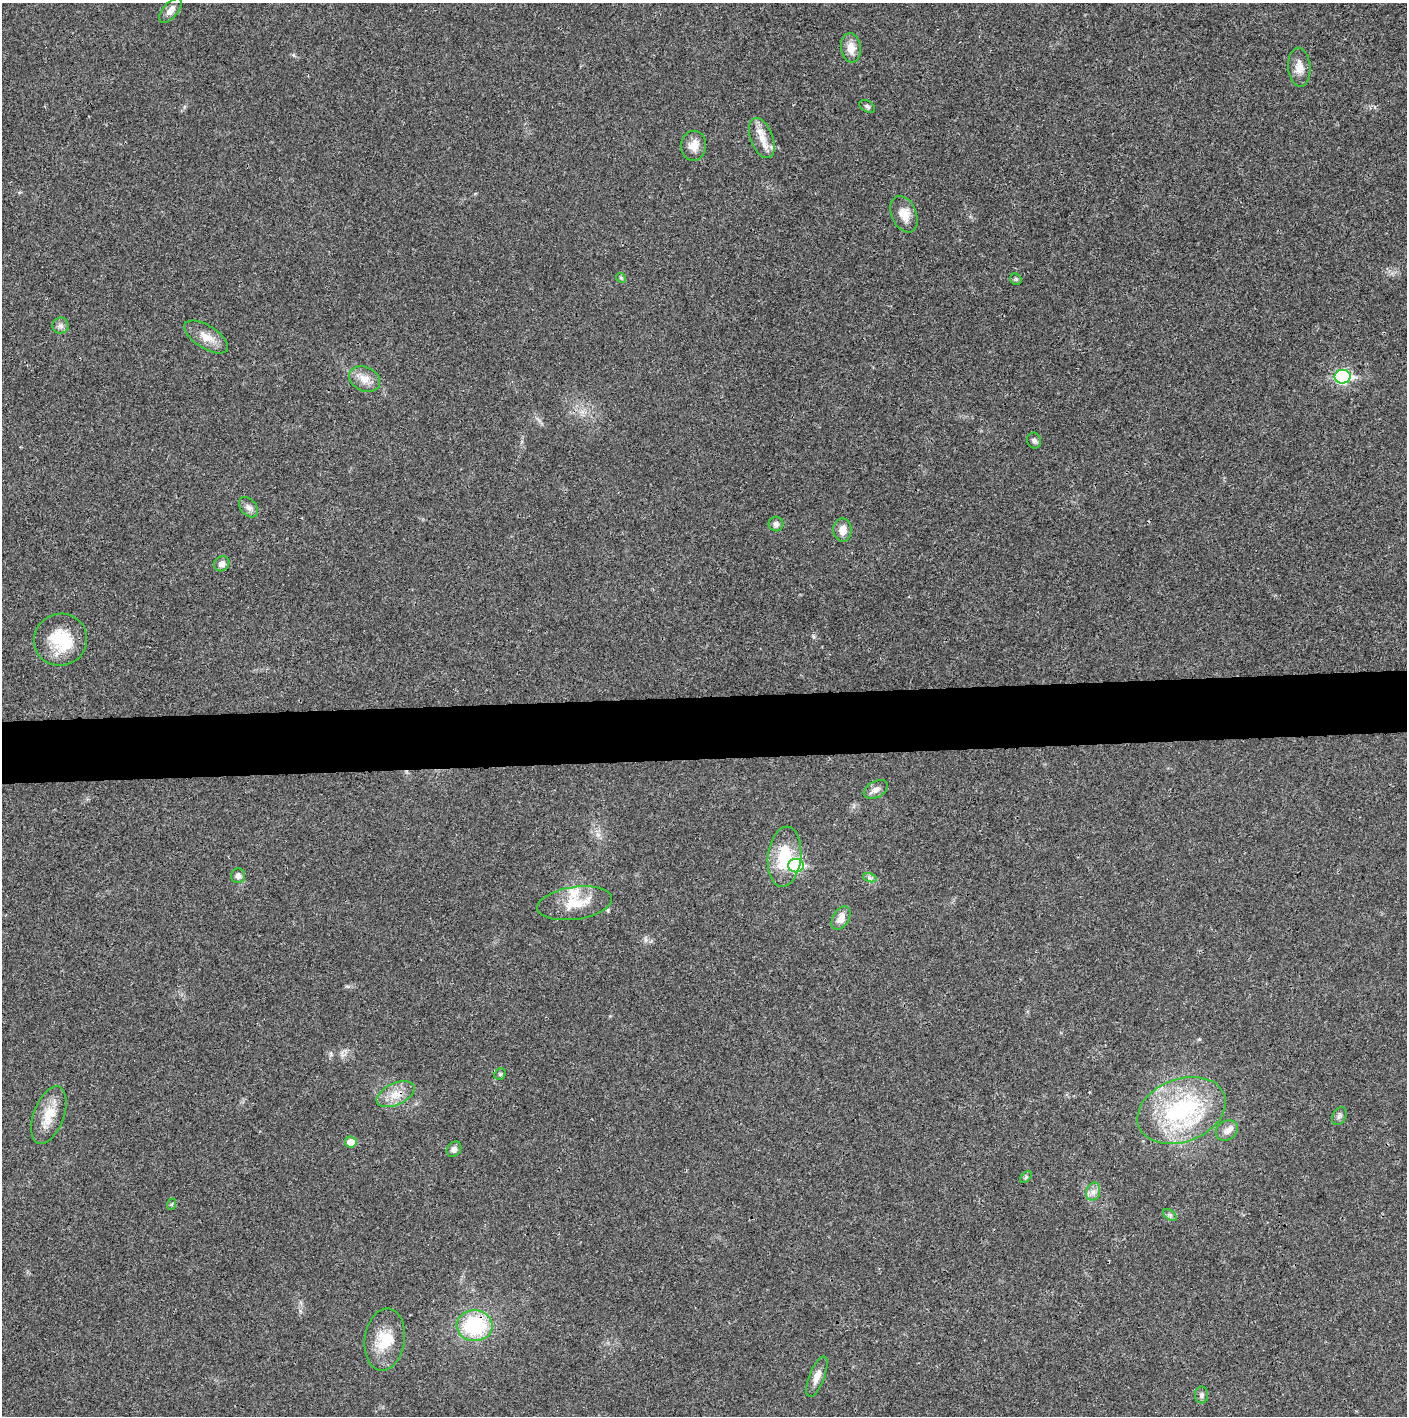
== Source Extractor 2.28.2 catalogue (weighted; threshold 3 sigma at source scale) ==
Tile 5 of 3 x 3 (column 2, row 2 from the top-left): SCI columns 1409-2813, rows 1417-2830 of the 4219 x 4245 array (HDU 1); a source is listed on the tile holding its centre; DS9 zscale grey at full resolution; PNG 1409 x 1418 px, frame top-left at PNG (2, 3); each listed source drawn as its Kron ellipse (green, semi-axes under 4 px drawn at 4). Shown black and unused: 4% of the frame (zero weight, under 3 of 4 exposures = <1% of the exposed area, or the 3 px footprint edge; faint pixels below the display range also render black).
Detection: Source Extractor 2.28.2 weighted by HDU 2 'WHT'; one run over the whole footprint, this tile lists its part. Background 0.0195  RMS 0.0041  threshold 0.0186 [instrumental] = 3 sigma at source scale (4.5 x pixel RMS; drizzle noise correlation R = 1.50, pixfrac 1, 0.05/0.05 arcsec/px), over >= 5 px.
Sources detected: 45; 3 inside a brighter listed object's ellipse — not listed separately; the other 42 listed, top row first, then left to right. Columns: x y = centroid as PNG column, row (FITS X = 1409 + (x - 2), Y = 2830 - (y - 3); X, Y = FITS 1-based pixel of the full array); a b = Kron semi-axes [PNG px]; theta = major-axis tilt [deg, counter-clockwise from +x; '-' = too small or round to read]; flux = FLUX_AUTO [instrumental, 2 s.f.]
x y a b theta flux
171 10 15 7 49 2.8
851 48 14 10 -83 4.3
1299 67 19 11 -85 4.2
867 106 8 5 -33 0.97
762 138 21 11 -69 5.6
694 146 15 12 82 4.3
904 214 19 12 -67 5.7
621 278 5 4 - 0.49
1016 279 6 5 - 0.65
60 326 8 8 - 1.5
206 337 25 11 -32 5.6
1343 377 8 7 - 59
364 379 16 12 -25 4.6
1034 441 8 7 - 1.1
248 507 11 7 -49 1.9
776 524 7 7 - 1.4
842 530 11 9 90 3.8
222 564 8 7 - 2.1
60 640 27 26 - 17
876 789 13 8 28 2.4
785 857 30 16 84 17
796 866 7 6 - 30
238 876 7 7 - 1.6
870 878 7 4 -18 0.92
575 903 38 16 8 11
841 918 13 8 58 3.5
500 1074 6 5 - 0.68
395 1094 20 11 24 5.8
1181 1110 46 31 20 53
49 1115 30 15 70 9.3
1339 1116 9 6 62 1.3
1227 1130 12 9 36 2.7
351 1142 6 5 - 5.4
454 1149 8 6 51 1.5
1026 1177 7 4 46 0.61
1093 1192 9 7 74 2.1
172 1204 6 3 71 0.46
1170 1215 7 4 -34 0.97
474 1326 18 15 -6 32
385 1339 31 20 81 12
817 1377 21 7 68 3.5
1202 1395 8 6 88 1.2
Overlapping masked pixels (flux is a lower limit): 2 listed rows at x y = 395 1094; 474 1326